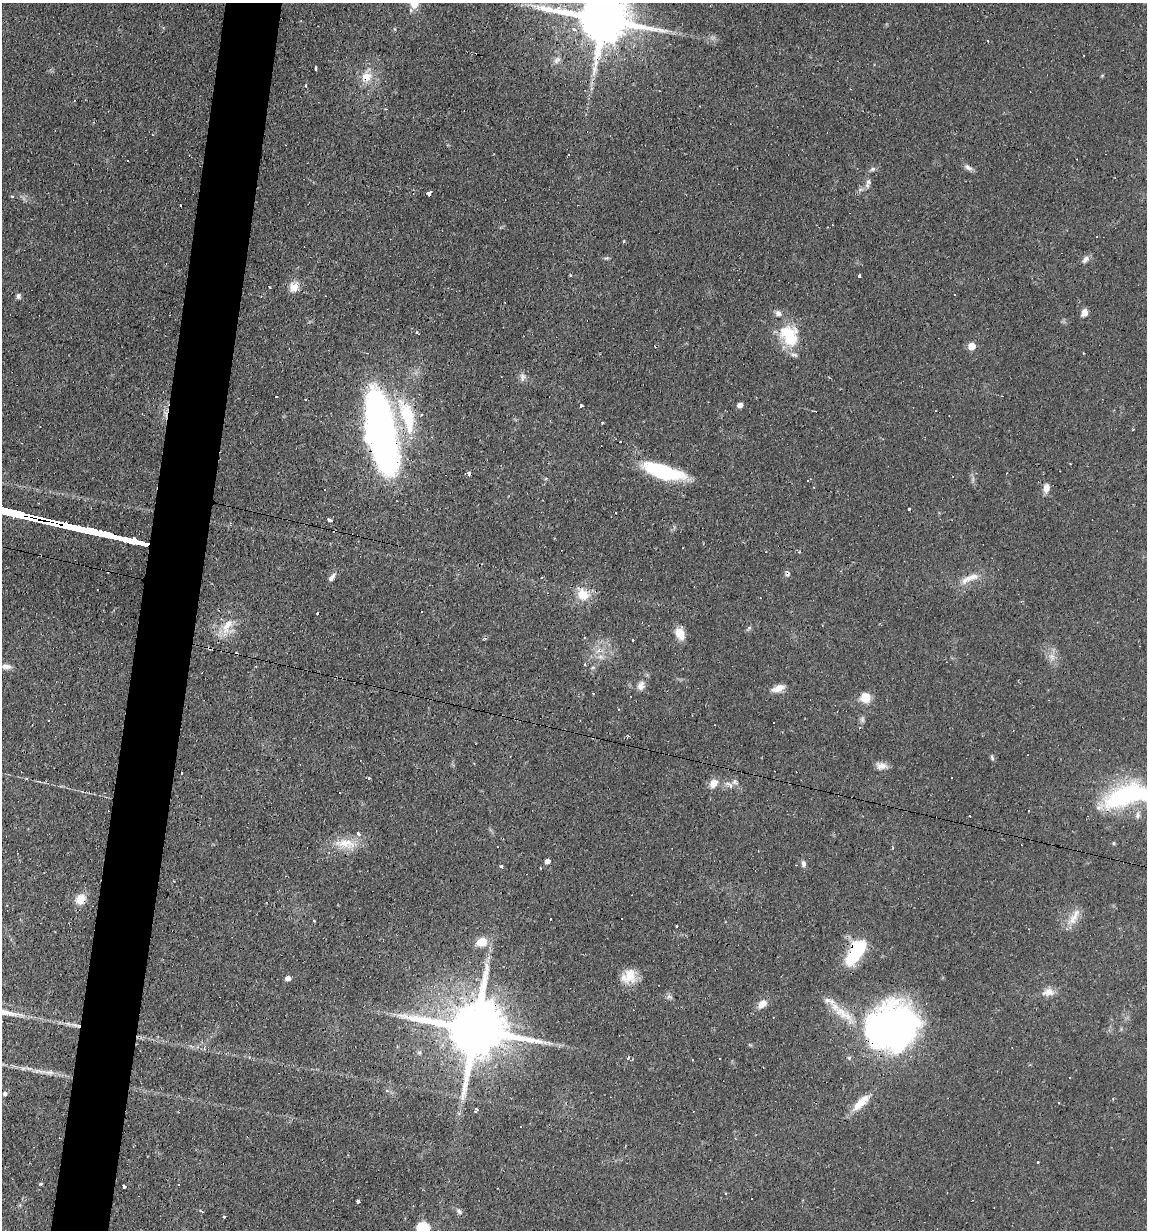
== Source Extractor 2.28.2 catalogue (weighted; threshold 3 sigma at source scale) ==
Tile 7 of 4 x 4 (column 3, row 2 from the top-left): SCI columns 2408-3552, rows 2455-3682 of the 4932 x 4909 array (HDU 1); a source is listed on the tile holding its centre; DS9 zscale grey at full resolution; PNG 1149 x 1232 px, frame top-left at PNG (2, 3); no overlay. Shown black and unused: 5% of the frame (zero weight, under 2 of 3 exposures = <1% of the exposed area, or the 3 px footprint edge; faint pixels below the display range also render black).
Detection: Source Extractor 2.28.2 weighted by HDU 2 'WHT'; one run over the whole footprint, this tile lists its part. Background 0.0966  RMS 0.0058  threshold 0.0259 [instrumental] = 3 sigma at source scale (4.5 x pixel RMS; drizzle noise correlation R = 1.50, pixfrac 1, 0.05/0.05 arcsec/px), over >= 5 px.
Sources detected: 146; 2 too faint to see at this stretch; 2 inside a brighter object's white glare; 34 cosmic-ray / hot-pixel residue — not listed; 6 inside a brighter listed object's ellipse — not listed separately; the other 102 listed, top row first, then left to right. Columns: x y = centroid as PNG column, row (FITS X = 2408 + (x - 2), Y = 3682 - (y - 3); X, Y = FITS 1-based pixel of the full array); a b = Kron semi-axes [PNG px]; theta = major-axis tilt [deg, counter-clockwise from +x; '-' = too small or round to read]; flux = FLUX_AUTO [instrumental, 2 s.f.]
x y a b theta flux
411 10 5 4 - 1.2
603 19 18 14 -13 4000
987 41 3 2 - 0.95
557 60 12 6 55 2.7
316 67 3 3 - 5.1
366 76 17 12 63 9.6
1102 76 5 3 - 0.53
305 85 3 3 - 1
699 106 3 2 - 0.43
385 109 4 4 - 0.52
94 122 4 3 - 0.52
968 167 13 6 -31 2.4
872 169 8 5 27 1.4
868 182 10 7 63 2.4
429 194 3 3 - 57
12 196 4 3 - 0.95
1097 237 3 2 - 0.37
606 258 6 5 - 1
1085 259 11 7 48 2.5
570 275 4 3 - 0.71
860 276 3 3 - 11
269 287 3 2 - 0.83
294 287 14 12 56 6.3
955 295 2 2 - 0.52
18 296 8 6 -79 1.5
1084 312 8 6 66 4.5
417 332 5 4 - 0.75
789 335 30 22 -64 24
972 346 5 5 - 13
367 353 3 3 - 0.34
1083 353 3 2 - 0.67
523 377 11 9 71 2.5
276 397 3 2 - 0.55
740 405 5 4 - 4.2
581 406 4 3 - 2.1
407 416 56 19 -72 38
381 433 63 20 -79 400
663 471 41 13 -16 48
469 473 6 4 69 1.3
808 481 3 3 - 0.71
814 487 3 2 - 0.55
1046 488 11 7 81 4.4
909 509 3 3 - 2.8
329 520 4 3 - 6.8
332 577 13 5 53 2.5
542 577 3 2 - 0.55
970 578 31 9 23 8
583 595 15 13 -43 11
227 627 31 11 68 11
749 628 7 4 45 1
680 634 14 9 -61 8.2
633 641 3 3 - 1.1
600 651 7 6 - 3
1052 657 13 9 -83 4.5
585 664 3 3 - 1.8
7 666 13 6 -8 2.9
641 686 13 10 78 3.7
778 688 17 8 19 5.4
593 694 3 2 - 0.69
865 697 13 12 - 7.1
992 757 8 4 -73 1.1
882 766 14 8 -10 3.9
182 773 3 2 - 0.94
369 779 3 3 - 1.2
713 783 10 8 52 6.1
730 785 14 6 -33 3.6
1126 796 65 26 17 69
969 816 3 2 - 0.58
345 843 34 13 -3 13
1114 843 4 4 - 0.7
547 861 5 4 - 3
803 864 9 6 -88 1.9
501 866 4 3 - 1.2
80 899 12 10 47 8.4
1074 918 28 9 59 6.8
550 919 3 2 - 0.53
314 921 3 3 - 1.4
677 926 3 3 - 1.2
482 942 13 10 23 8.9
860 947 28 16 64 27
630 975 22 15 82 10
288 978 5 5 - 3.5
1048 992 16 10 9 5.2
829 1001 21 8 -17 5.7
762 1004 12 8 41 5.1
475 1029 21 15 -12 5700
885 1031 67 43 42 190
628 1058 6 3 17 0.89
5 1093 5 4 - 1.5
815 1102 4 3 - 0.67
861 1103 27 9 45 11
1059 1103 3 3 - 1.2
476 1110 5 3 - 2.4
1038 1162 3 3 - 1.3
40 1184 4 3 - 0.63
124 1186 3 3 - 17
726 1193 3 3 - 0.5
358 1201 3 3 - 1.6
201 1211 6 3 -35 0.69
459 1211 9 6 -47 1.8
224 1217 3 3 - 1.2
423 1228 12 11 - 15
Overlapping masked pixels (flux is a lower limit): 8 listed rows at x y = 603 19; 366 76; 407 416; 381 433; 860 947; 475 1029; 885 1031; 815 1102
Isophote crosses this tile's border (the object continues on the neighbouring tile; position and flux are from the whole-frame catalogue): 3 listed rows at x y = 603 19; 1126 796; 423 1228